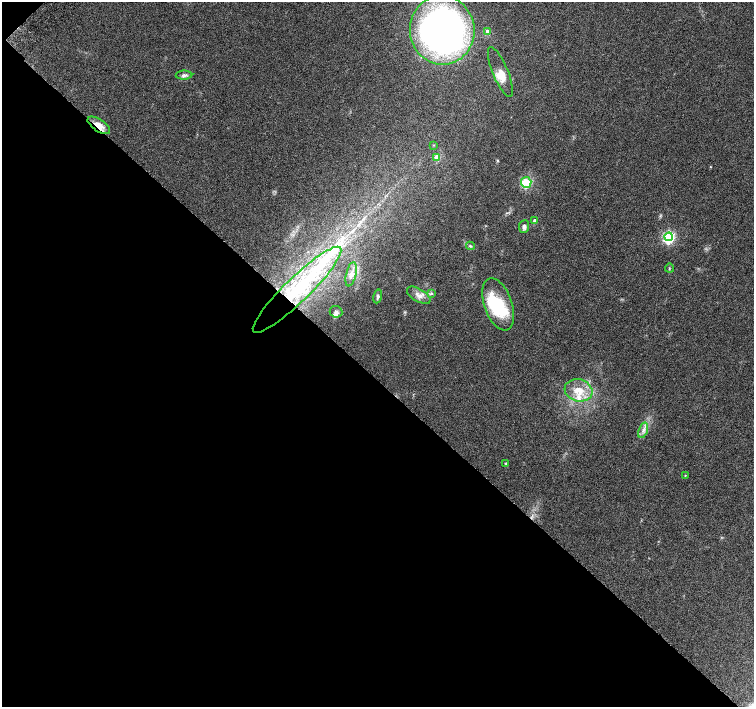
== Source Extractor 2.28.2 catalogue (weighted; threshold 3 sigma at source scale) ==
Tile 9 of 4 x 4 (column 1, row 3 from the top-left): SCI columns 48-1551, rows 1672-3080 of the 6097 x 6093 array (HDU 1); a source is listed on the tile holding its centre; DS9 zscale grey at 2 x 2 block average (1 PNG px = mean of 2 x 2 image px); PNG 756 x 709 px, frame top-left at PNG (2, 2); each listed source drawn as its Kron ellipse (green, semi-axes under 4 px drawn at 4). Shown black and unused: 47% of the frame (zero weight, under 5 of 9 exposures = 3% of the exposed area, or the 3 px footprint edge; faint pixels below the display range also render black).
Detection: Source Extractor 2.28.2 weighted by HDU 2 'WHT'; one run over the whole footprint, this tile lists its part. Background 0.0304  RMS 0.0022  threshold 0.00916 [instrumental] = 3 sigma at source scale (4.09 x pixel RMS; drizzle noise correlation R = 1.36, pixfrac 0.8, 0.0396/0.0396 arcsec/px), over >= 5 px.
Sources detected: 30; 2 inside a brighter object's white glare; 1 long thin detection or spike segment (spike, bleed or trail) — neither listed nor drawn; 3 inside a brighter listed object's ellipse — not listed separately; the other 24 listed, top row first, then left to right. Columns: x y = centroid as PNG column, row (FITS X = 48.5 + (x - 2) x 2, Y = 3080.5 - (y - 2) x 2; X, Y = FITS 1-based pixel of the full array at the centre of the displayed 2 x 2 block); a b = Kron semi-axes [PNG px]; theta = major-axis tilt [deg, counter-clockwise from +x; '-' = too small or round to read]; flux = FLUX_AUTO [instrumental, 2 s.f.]
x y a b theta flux
442 30 34 32 -84 240
488 31 3 3 - 3.8
500 72 27 7 -68 5.3
184 75 8 4 1 1.6
99 125 13 6 -34 4.3
433 145 3 3 - 0.36
437 157 3 3 - 6.9
526 182 5 5 - 10
535 221 3 3 - 2.9
524 226 6 5 - 1.6
669 237 4 4 - 75
470 246 4 3 - 0.68
669 268 4 2 - 0.45
351 274 12 5 76 2.7
297 290 60 12 44 50
431 293 3 3 - 0.57
419 295 13 6 -31 3.1
378 296 7 3 77 1.1
498 304 27 14 -70 27
336 312 6 5 - 1.2
578 390 14 11 -16 8.6
643 430 8 4 70 2.1
506 463 3 3 - 0.37
685 475 3 2 - 0.34
Overlapping masked pixels (flux is a lower limit): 2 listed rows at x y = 99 125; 297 290
Isophote crosses this tile's border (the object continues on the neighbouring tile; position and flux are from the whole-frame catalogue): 1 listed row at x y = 442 30